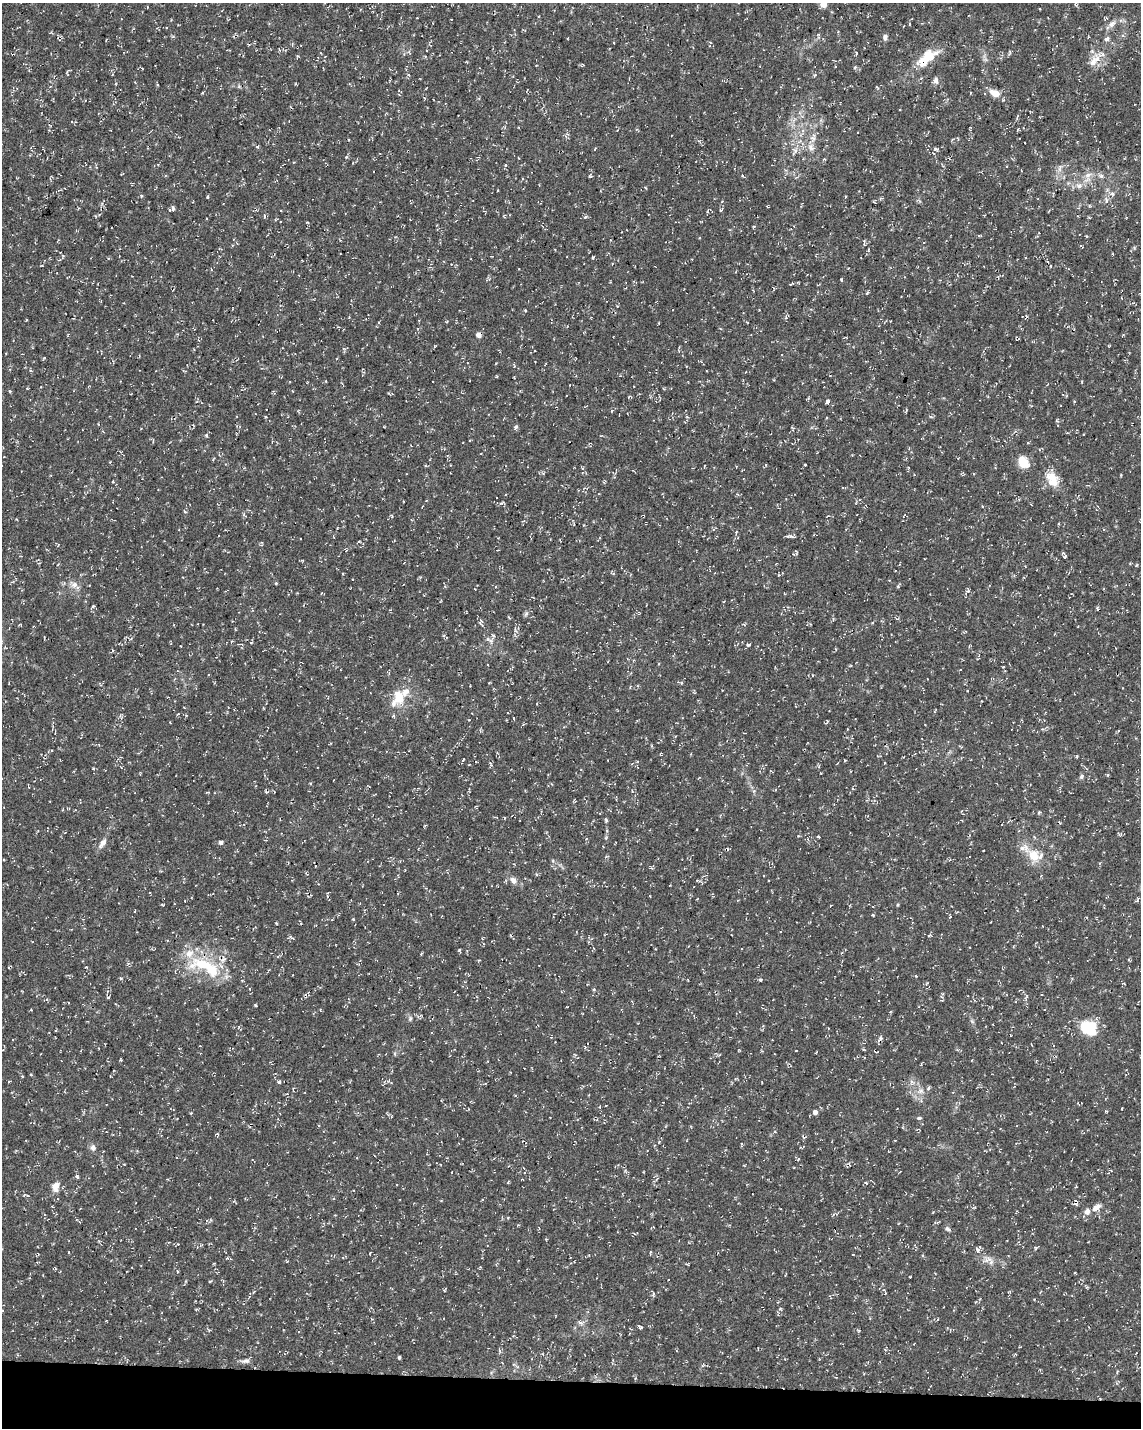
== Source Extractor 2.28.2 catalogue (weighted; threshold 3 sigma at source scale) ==
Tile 11 of 4 x 3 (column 3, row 3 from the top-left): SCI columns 2292-3430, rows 294-1719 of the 4576 x 4806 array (HDU 1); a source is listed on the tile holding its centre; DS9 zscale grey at full resolution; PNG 1143 x 1430 px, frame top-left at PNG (2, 3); no overlay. Shown black and unused: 3% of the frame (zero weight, under 3 of 4 exposures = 1% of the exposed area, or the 3 px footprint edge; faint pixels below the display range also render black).
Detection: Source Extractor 2.28.2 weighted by HDU 2 'WHT'; one run over the whole footprint, this tile lists its part. Background 0.0123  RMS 0.0021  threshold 0.00948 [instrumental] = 3 sigma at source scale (4.5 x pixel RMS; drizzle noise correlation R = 1.50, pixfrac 1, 0.0396/0.0396 arcsec/px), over >= 5 px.
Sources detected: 202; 2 inside a brighter object's white glare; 17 cosmic-ray / hot-pixel residue — not listed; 10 inside a brighter listed object's ellipse — not listed separately; the other 173 listed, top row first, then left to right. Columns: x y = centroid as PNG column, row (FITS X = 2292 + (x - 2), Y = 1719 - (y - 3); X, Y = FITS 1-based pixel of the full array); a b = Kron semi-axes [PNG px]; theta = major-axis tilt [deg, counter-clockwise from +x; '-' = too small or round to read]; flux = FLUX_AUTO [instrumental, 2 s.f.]
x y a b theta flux
823 4 5 5 - 2.5
147 7 4 2 - 0.13
1112 24 12 7 48 0.99
173 37 5 3 - 0.24
885 37 8 5 78 0.6
1107 39 7 5 59 0.61
1010 52 8 3 85 0.29
930 56 14 11 30 4.6
1093 62 20 9 66 2.3
855 68 4 4 - 0.45
815 75 6 3 70 0.21
936 80 9 6 -87 0.77
399 91 6 2 -36 0.16
527 91 4 2 - 0.12
995 93 14 9 -28 2
814 135 7 4 -73 0.55
257 147 4 3 - 0.2
811 147 11 8 -56 1.3
595 149 4 3 - 0.15
936 149 6 4 -47 0.35
795 150 8 5 -66 0.66
346 157 4 4 - 0.24
505 165 4 4 - 0.25
1060 169 9 4 81 0.64
1088 175 11 6 33 1.1
743 176 5 3 - 0.23
1101 176 6 6 - 0.5
1079 186 8 7 - 0.84
1113 194 7 5 -42 0.49
141 196 4 3 - 0.18
207 197 5 3 - 0.22
881 198 9 3 13 0.3
1106 200 6 4 -72 0.39
767 206 3 2 - 0.19
173 209 5 4 - 0.48
708 210 5 3 - 0.24
721 210 5 4 - 0.31
265 216 5 3 - 0.27
585 217 6 4 42 0.29
307 222 4 3 - 0.14
754 226 3 3 - 0.23
979 236 7 3 1 0.25
1086 236 4 3 - 0.19
868 250 5 3 - 0.22
593 257 5 3 - 0.2
841 279 3 3 - 0.33
792 284 6 3 28 0.23
867 293 6 3 46 0.25
1121 298 4 2 - 0.12
525 310 4 2 - 0.17
890 321 2 2 - 0.12
68 335 5 2 - 0.18
479 335 5 5 - 1.5
1017 339 5 2 - 0.17
1109 346 4 3 - 0.16
496 377 5 3 - 0.21
326 381 4 2 - 0.16
827 401 4 3 - 2.8
906 411 5 3 - 0.23
516 427 7 5 57 0.39
792 428 7 4 -64 0.27
206 435 4 4 - 0.26
110 462 4 2 - 0.15
1023 462 13 10 -52 3.3
805 465 3 3 - 0.87
582 468 6 4 -72 0.27
1052 479 21 14 -61 3.5
113 481 4 4 - 0.18
585 488 8 2 -4 0.22
578 490 4 2 - 0.14
138 498 3 2 - 0.14
982 506 4 3 - 0.19
185 512 4 3 - 0.23
244 515 9 4 -46 0.33
574 524 4 3 - 0.25
736 532 4 3 - 0.2
791 536 13 4 6 0.53
1065 557 6 4 61 0.33
1136 565 5 3 - 0.21
352 579 3 2 - 0.15
276 583 4 3 - 0.19
74 585 10 8 1 1.1
898 586 5 4 - 0.25
967 591 7 3 35 0.31
321 593 4 3 - 0.15
93 606 6 3 32 0.29
526 614 7 5 47 0.41
833 619 4 4 - 0.29
481 622 9 3 52 0.32
20 625 5 3 - 0.19
515 630 9 3 -77 0.49
493 635 5 4 - 0.31
491 641 10 6 -39 0.75
251 643 5 3 - 0.17
748 645 7 4 7 0.3
960 670 3 2 - 0.15
208 675 3 2 - 0.14
630 687 4 3 - 0.19
398 697 20 14 -78 4.1
513 718 4 2 - 0.15
652 746 5 3 - 0.2
463 760 4 3 - 0.25
884 763 4 2 - 0.18
491 765 6 3 -60 0.27
93 769 5 3 - 0.18
1081 776 7 5 50 0.44
1039 812 4 3 - 0.24
505 818 4 2 - 0.15
606 820 5 4 - 0.26
65 832 4 2 - 0.16
798 836 4 3 - 0.19
818 837 3 2 - 0.24
221 842 5 4 - 0.55
102 843 15 7 54 1.2
1034 856 16 13 -59 3.5
1100 863 5 3 - 0.18
652 867 6 3 46 0.28
513 880 9 7 -61 1
162 904 4 3 - 0.17
898 905 5 3 - 0.2
873 915 4 3 - 0.21
353 919 4 4 - 0.16
197 948 6 4 18 0.34
459 950 4 3 - 0.23
128 963 5 3 - 0.26
203 964 43 15 -6 10
86 967 4 3 - 0.17
760 980 4 3 - 0.36
1123 983 5 2 - 0.19
926 984 4 3 - 0.23
255 1005 3 3 - 0.2
890 1012 5 3 - 0.16
410 1019 7 5 79 0.38
1097 1019 6 4 -71 0.35
238 1027 5 3 - 0.2
1091 1027 7 5 -76 17
279 1082 5 4 - 0.3
912 1082 8 5 74 0.66
921 1091 9 7 32 1
515 1096 4 3 - 0.17
1106 1111 5 3 - 0.17
815 1112 5 5 - 0.89
191 1113 3 3 - 0.16
919 1118 4 3 - 0.51
741 1144 5 3 - 0.23
93 1148 8 7 - 0.85
798 1159 5 3 - 0.17
77 1177 6 4 -63 0.28
866 1183 4 3 - 0.18
55 1186 13 9 77 1.7
1096 1207 11 7 35 1.3
947 1229 7 5 -47 0.47
178 1244 3 3 - 0.14
1036 1248 5 4 - 0.23
978 1249 7 6 - 0.68
650 1253 7 2 81 0.2
228 1258 7 3 -11 0.3
989 1259 15 7 17 1.2
55 1269 6 3 9 0.21
1074 1273 3 2 - 0.16
910 1277 3 2 - 0.13
210 1281 5 3 - 0.18
444 1290 5 3 - 0.2
1009 1292 6 3 17 0.19
653 1294 7 4 -84 0.29
371 1308 4 3 - 0.2
196 1310 4 3 - 0.24
581 1322 9 6 -10 0.68
640 1327 7 3 -36 0.3
500 1351 6 4 -89 0.3
1015 1354 3 3 - 0.2
399 1357 4 3 - 0.34
245 1361 12 6 13 0.72
Overlapping masked pixels (flux is a lower limit): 1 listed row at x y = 479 335
Isophote crosses this tile's border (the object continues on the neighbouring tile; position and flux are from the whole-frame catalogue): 1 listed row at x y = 823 4
Unlisted compact peaks at least as high as the median listed source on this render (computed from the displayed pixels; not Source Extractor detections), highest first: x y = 780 1309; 1077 756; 501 503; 10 391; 276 923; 290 937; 916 976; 594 989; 1107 775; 31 1074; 754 791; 359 541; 298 56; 659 1142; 589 176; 606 838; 1121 475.